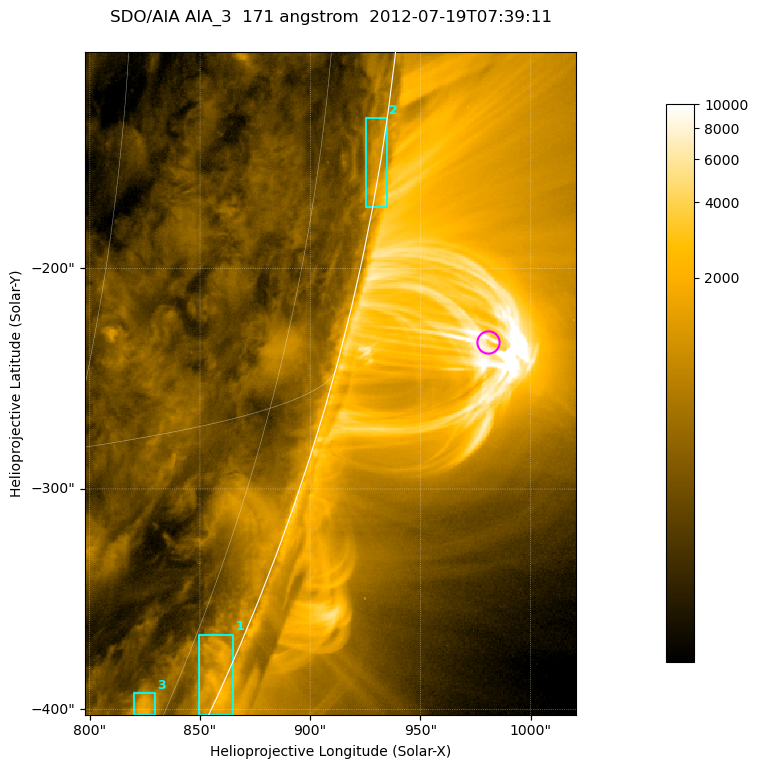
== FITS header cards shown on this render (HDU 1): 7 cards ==
TELESCOP= 'SDO/AIA '           / For AIA: SDO/AIA
INSTRUME= 'AIA_3   '           / For AIA: AIA_ATA1, AIA_ATA2, AIA_ATA3 or AIA_AT
WAVELNTH=                  171 / [angstrom] Wavelength
WAVEUNIT= 'angstrom'           / Wavelength unit: angstrom
DATE-OBS= '2012-07-19T07:39:11.344' / [ISO] Date when observation started; ISO 8
CTYPE1  = 'HPLN-TAN'           / CTYPE1; Typically HPLN
CTYPE2  = 'HPLT-TAN'           / CTYPE2; Typically HPLT

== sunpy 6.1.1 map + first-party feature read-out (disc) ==
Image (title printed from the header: SDO/AIA AIA_3  171 angstrom  2012-07-19T07:39:11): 371 x 501 px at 0.599 arcsec/px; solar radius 944 arcsec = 1575 px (partial field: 1.2% of the solar disc is inside the frame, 48% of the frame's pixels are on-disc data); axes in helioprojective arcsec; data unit not stated in the header (colour bar unlabelled)
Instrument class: DISC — disc imager (sunpy class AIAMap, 171 A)
Bright regions (active regions / flare kernels): reference = the on-disc median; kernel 3 px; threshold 5 sigma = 655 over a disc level ~297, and >= 1.15x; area >= 185 px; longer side >= 4 px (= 2.4 arcsec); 3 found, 3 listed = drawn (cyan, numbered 1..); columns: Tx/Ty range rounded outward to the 2 arcsec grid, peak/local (2 s.f.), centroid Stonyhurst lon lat
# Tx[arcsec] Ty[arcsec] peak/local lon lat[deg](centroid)
1 848..866 -404..-366 7.7 +81 -23
2 924..936 -172..-132 6.3 +85 -9
3 820..830 -404..-392 6.2 +72 -24
Off-limb structures (1.02-1.3 R_sun): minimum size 92 px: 3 found; the strongest spans PA ~250..260 deg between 1.02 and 1.14 R_sun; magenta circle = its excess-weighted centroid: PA ~255 deg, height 1.07 R_sun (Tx ~980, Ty ~-234 arcsec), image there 3.7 x the reference